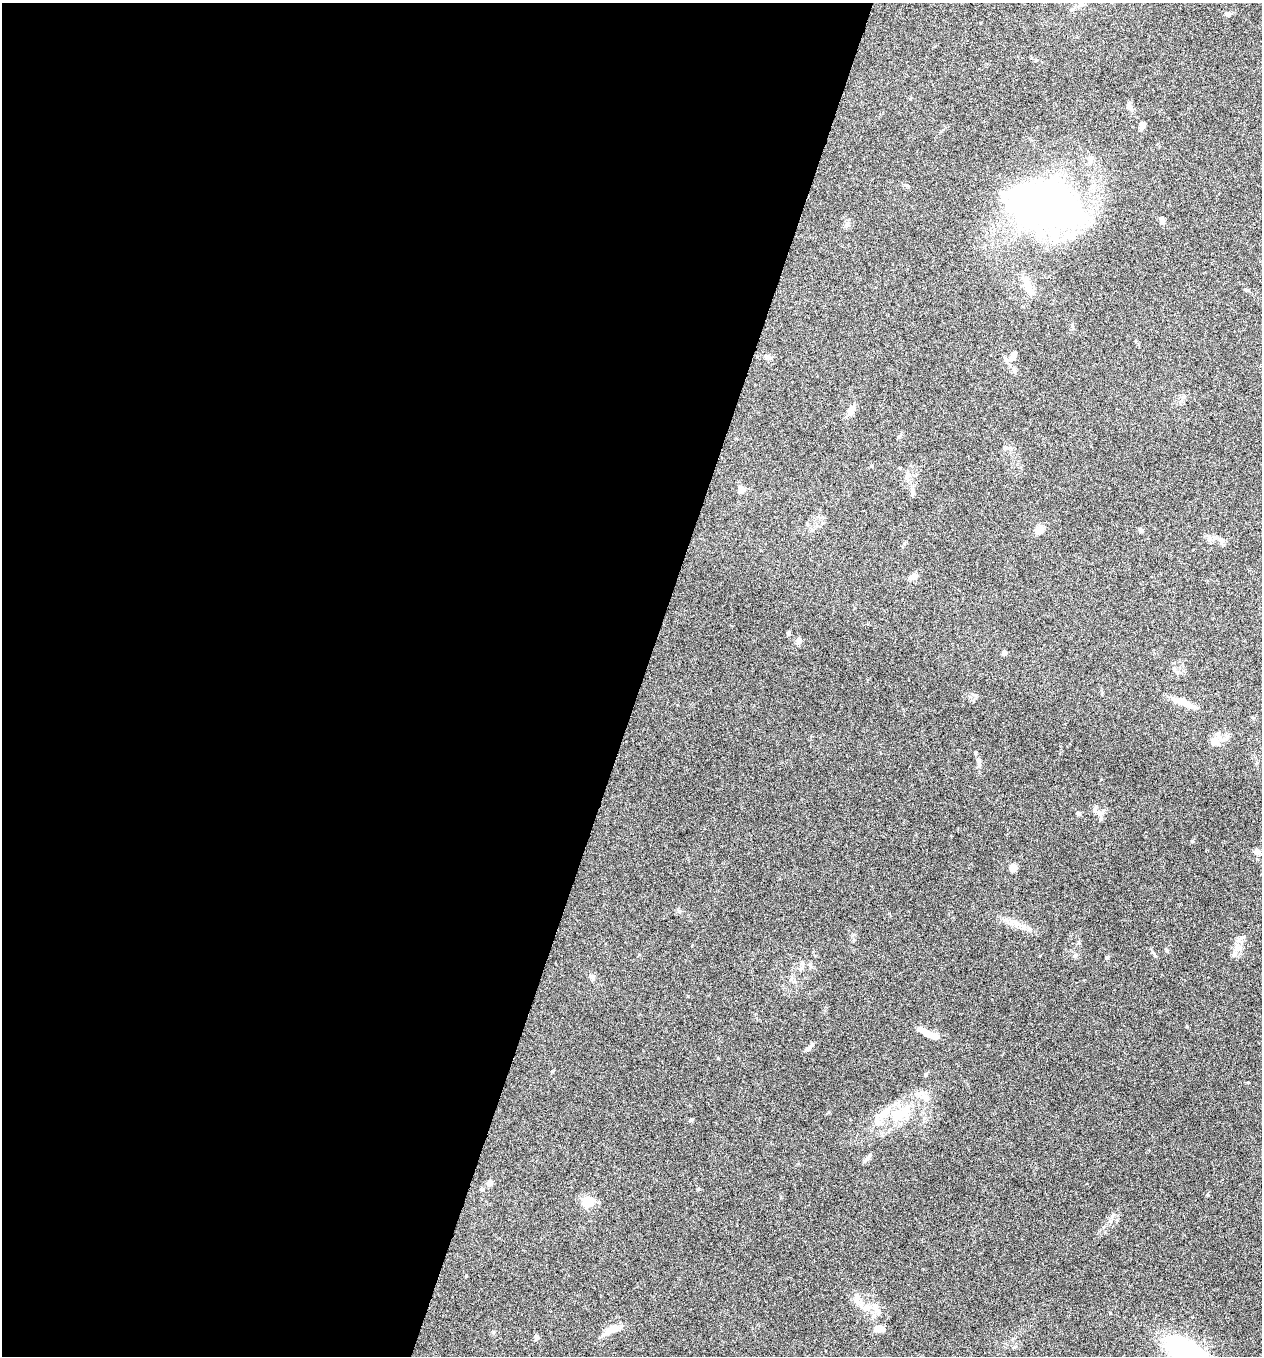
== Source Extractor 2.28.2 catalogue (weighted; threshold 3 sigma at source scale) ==
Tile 5 of 4 x 4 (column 1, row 2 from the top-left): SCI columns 139-1398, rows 2721-4074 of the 5448 x 5438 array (HDU 1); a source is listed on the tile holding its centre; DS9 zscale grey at full resolution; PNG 1264 x 1358 px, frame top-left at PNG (2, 3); no overlay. Shown black and unused: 51% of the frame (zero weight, under 5 of 9 exposures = <1% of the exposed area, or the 3 px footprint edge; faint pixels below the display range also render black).
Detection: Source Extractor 2.28.2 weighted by HDU 2 'WHT'; one run over the whole footprint, this tile lists its part. Background 0.0659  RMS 0.0032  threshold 0.0131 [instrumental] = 3 sigma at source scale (4.09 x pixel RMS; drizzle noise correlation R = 1.36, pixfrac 0.8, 0.05/0.05 arcsec/px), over >= 5 px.
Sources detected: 55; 2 inside a brighter object's white glare — not listed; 5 inside a brighter listed object's ellipse — not listed separately; the other 48 listed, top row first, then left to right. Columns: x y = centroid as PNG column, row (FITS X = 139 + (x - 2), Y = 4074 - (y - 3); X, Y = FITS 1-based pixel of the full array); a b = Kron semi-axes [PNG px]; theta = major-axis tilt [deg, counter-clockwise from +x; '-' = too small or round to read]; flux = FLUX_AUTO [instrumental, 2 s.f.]
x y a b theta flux
1228 14 6 5 - 0.67
1129 107 11 6 -54 1.2
1142 126 9 5 70 1.4
1090 159 11 7 84 1.4
1047 204 67 38 -16 150
1162 221 9 5 -80 1.2
847 224 7 4 45 0.66
1027 285 23 9 -65 3.4
1013 355 13 7 62 1.7
767 357 8 7 - 1.1
1014 371 7 4 -46 0.58
851 411 16 7 57 1.8
741 489 8 7 - 1.7
1039 529 8 6 46 4
1141 530 7 5 -50 0.51
1209 537 9 6 -64 0.97
1221 540 11 7 -28 1.3
913 577 12 7 25 1.4
788 633 6 4 89 0.46
798 640 9 7 70 0.9
1004 653 4 4 - 1.5
1188 705 30 7 -26 3
1213 743 12 10 50 2.2
979 761 11 6 -75 1.1
1078 813 5 5 - 0.61
1099 813 10 5 -54 1.2
1192 841 5 3 - 0.3
1257 851 7 6 - 1.7
1013 867 5 5 - 4.3
1015 922 13 5 -48 1.3
1237 948 7 4 72 0.9
1167 950 6 4 -87 0.39
1107 958 5 4 - 0.44
802 963 6 5 - 0.54
931 1035 25 7 -21 3.9
809 1047 14 5 40 0.93
926 1075 6 4 89 0.46
924 1096 12 9 4 2.2
900 1113 33 15 18 9.9
690 1120 6 4 16 0.47
868 1157 14 4 49 0.86
489 1183 8 7 - 0.89
587 1202 6 5 - 26
857 1299 16 8 -78 2.2
867 1308 12 9 -17 2.5
612 1329 23 7 30 3.8
879 1329 14 8 -2 2
536 1338 7 5 63 0.64
Unlisted compact peaks at least as high as the median listed source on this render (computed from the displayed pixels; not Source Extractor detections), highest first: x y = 1152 952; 1248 1082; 552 1071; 466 1276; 698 1189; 688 996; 718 1058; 828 1112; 679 911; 1101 779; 854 940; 1187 1026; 1110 1313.